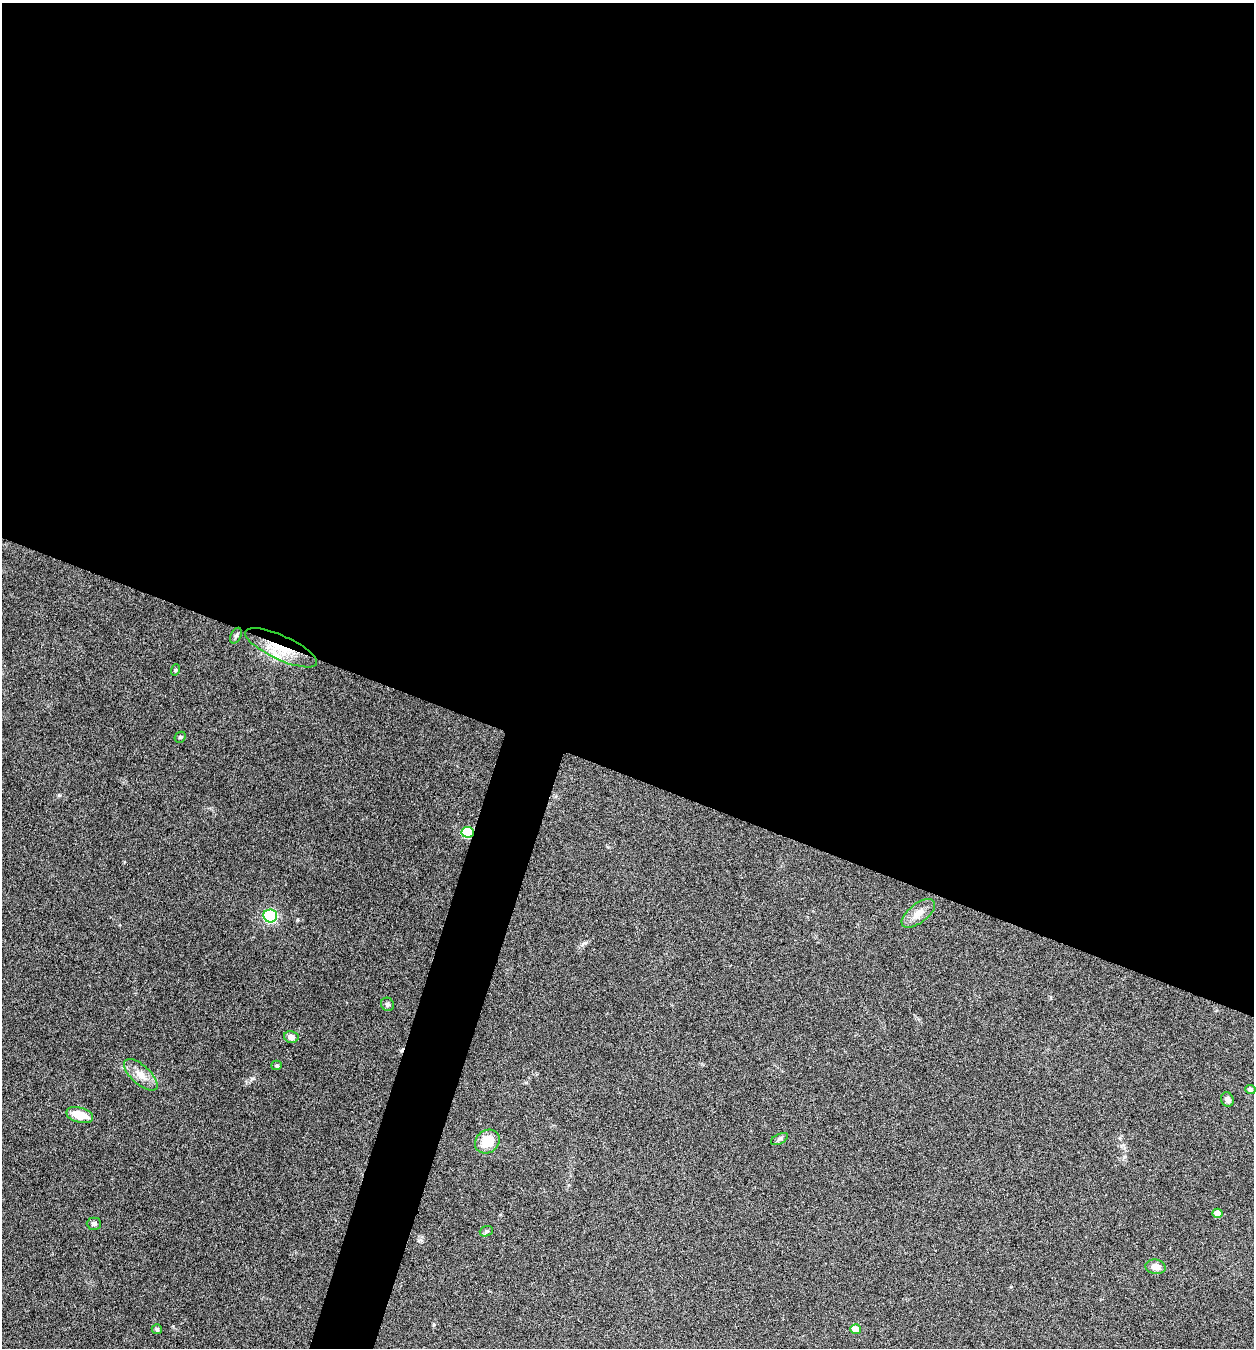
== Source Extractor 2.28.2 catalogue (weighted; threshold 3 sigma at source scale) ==
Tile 3 of 4 x 4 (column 3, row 1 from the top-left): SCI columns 2767-4018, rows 4039-5384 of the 5405 x 5390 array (HDU 1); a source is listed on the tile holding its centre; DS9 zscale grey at full resolution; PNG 1256 x 1350 px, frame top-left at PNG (2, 3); each listed source drawn as its Kron ellipse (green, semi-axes under 4 px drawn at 4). Shown black and unused: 60% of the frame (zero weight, under 5 of 9 exposures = <1% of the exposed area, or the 3 px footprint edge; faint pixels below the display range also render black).
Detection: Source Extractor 2.28.2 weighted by HDU 2 'WHT'; one run over the whole footprint, this tile lists its part. Background 0.261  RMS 0.0066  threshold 0.0271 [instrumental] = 3 sigma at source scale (4.09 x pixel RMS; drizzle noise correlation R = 1.36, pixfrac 0.8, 0.05/0.05 arcsec/px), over >= 5 px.
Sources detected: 23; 1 cosmic-ray / hot-pixel residue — neither listed nor drawn; the other 22 listed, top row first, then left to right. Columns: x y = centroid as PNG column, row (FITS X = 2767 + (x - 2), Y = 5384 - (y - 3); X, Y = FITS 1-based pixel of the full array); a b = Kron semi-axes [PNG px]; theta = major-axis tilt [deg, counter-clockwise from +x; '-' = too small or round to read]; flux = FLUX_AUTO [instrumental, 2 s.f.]
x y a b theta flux
236 636 8 5 63 1.3
281 648 39 12 -24 22
175 670 6 3 71 0.68
180 737 6 5 - 0.86
468 832 6 5 - 40
918 913 20 9 38 6.5
270 916 7 6 - 91
387 1004 7 6 - 1.4
291 1037 7 6 - 3.2
277 1065 5 4 - 0.88
141 1075 21 9 -42 6.8
1250 1090 5 4 - 1.9
1227 1099 7 6 - 1.9
80 1115 14 7 -16 11
779 1139 9 5 27 1.3
487 1141 13 11 36 12
1217 1213 5 4 - 5.8
94 1224 7 6 - 1.7
486 1231 7 5 19 1.1
1156 1267 10 7 -10 4.8
157 1329 5 5 - 1.1
856 1329 5 5 - 7.4
Overlapping masked pixels (flux is a lower limit): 2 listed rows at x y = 281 648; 468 832
Unlisted compact peaks at least as high as the median listed source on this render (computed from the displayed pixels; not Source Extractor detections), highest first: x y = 59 795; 252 1078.